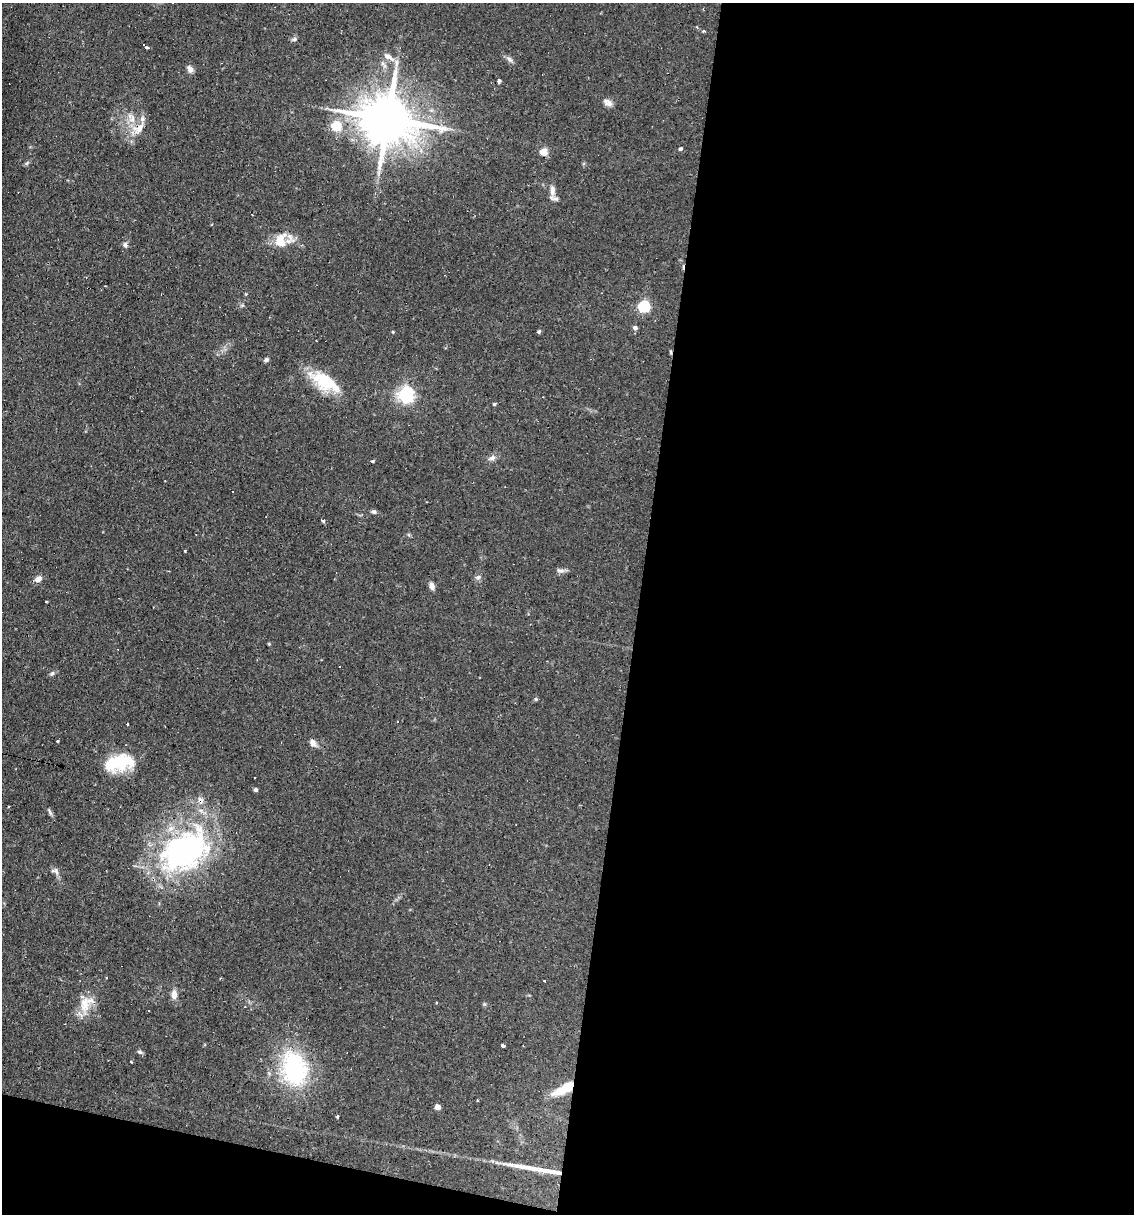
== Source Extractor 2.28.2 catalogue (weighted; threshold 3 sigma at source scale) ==
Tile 16 of 4 x 4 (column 4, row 4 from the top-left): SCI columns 3627-4758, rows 1-1212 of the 4873 x 4847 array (HDU 1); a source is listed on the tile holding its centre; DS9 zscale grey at full resolution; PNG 1136 x 1216 px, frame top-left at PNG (2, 3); no overlay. Shown black and unused: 46% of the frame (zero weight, under 2 of 3 exposures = <1% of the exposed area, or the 3 px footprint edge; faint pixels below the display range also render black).
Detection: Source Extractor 2.28.2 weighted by HDU 2 'WHT'; one run over the whole footprint, this tile lists its part. Background 0.082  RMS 0.0055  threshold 0.0245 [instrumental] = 3 sigma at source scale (4.5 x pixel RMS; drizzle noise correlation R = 1.50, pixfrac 1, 0.05/0.05 arcsec/px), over >= 5 px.
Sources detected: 69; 1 inside a brighter object's white glare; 5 cosmic-ray / hot-pixel residue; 2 long thin detections or spike segments (spike, bleed or trail) — not listed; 4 inside a brighter listed object's ellipse — not listed separately; the other 57 listed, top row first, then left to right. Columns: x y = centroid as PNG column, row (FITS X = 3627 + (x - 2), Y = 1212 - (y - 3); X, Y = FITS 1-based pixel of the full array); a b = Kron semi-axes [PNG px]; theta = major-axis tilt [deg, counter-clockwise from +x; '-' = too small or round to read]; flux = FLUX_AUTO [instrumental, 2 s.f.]
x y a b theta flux
703 31 3 3 - 1.1
294 39 7 5 44 1
145 45 7 3 -47 5.5
388 57 18 7 -33 4.2
510 59 10 6 -45 1.7
190 69 10 6 -65 2.3
499 81 5 4 - 1.7
607 103 11 7 -25 2.8
132 118 16 8 -58 4.7
388 119 18 12 -13 3200
336 126 5 5 - 30
139 128 22 11 44 7.3
680 149 4 4 - 1.1
543 152 5 5 - 15
27 163 6 4 71 0.73
552 190 15 8 -88 3.6
280 241 17 13 90 11
125 245 6 6 - 1.6
643 306 5 5 - 60
635 328 5 5 - 1.5
539 332 4 4 - 0.89
266 360 6 5 - 1
324 383 41 16 -43 20
406 395 6 6 - 180
494 404 4 4 - 0.63
492 458 9 6 28 2
372 461 3 3 - 1.1
233 491 3 3 - 4.3
374 512 7 5 -23 1.2
323 521 4 3 - 1.2
184 551 3 2 - 0.77
560 570 12 5 -7 1.7
478 577 8 6 12 1.3
38 579 8 6 32 2.9
432 587 8 6 -49 2.4
52 673 7 5 61 1.1
536 699 5 5 - 0.67
397 722 3 2 - 0.69
127 724 3 3 - 2
57 741 3 3 - 3.4
313 743 11 7 -77 2.3
121 761 27 18 9 24
256 790 4 4 - 1.4
201 800 10 7 -57 2.3
50 812 11 4 -65 1.1
184 851 58 38 34 130
55 871 12 7 -16 1.8
544 981 3 2 - 0.69
174 995 9 6 -89 4
85 1002 13 12 - 6.7
436 1003 3 2 - 0.67
502 1046 3 3 - 15
140 1052 7 5 -18 1.1
294 1068 46 33 -76 52
564 1089 30 10 29 11
438 1107 4 4 - 5.1
337 1116 3 3 - 4.2
Overlapping masked pixels (flux is a lower limit): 3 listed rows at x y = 145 45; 201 800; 564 1089